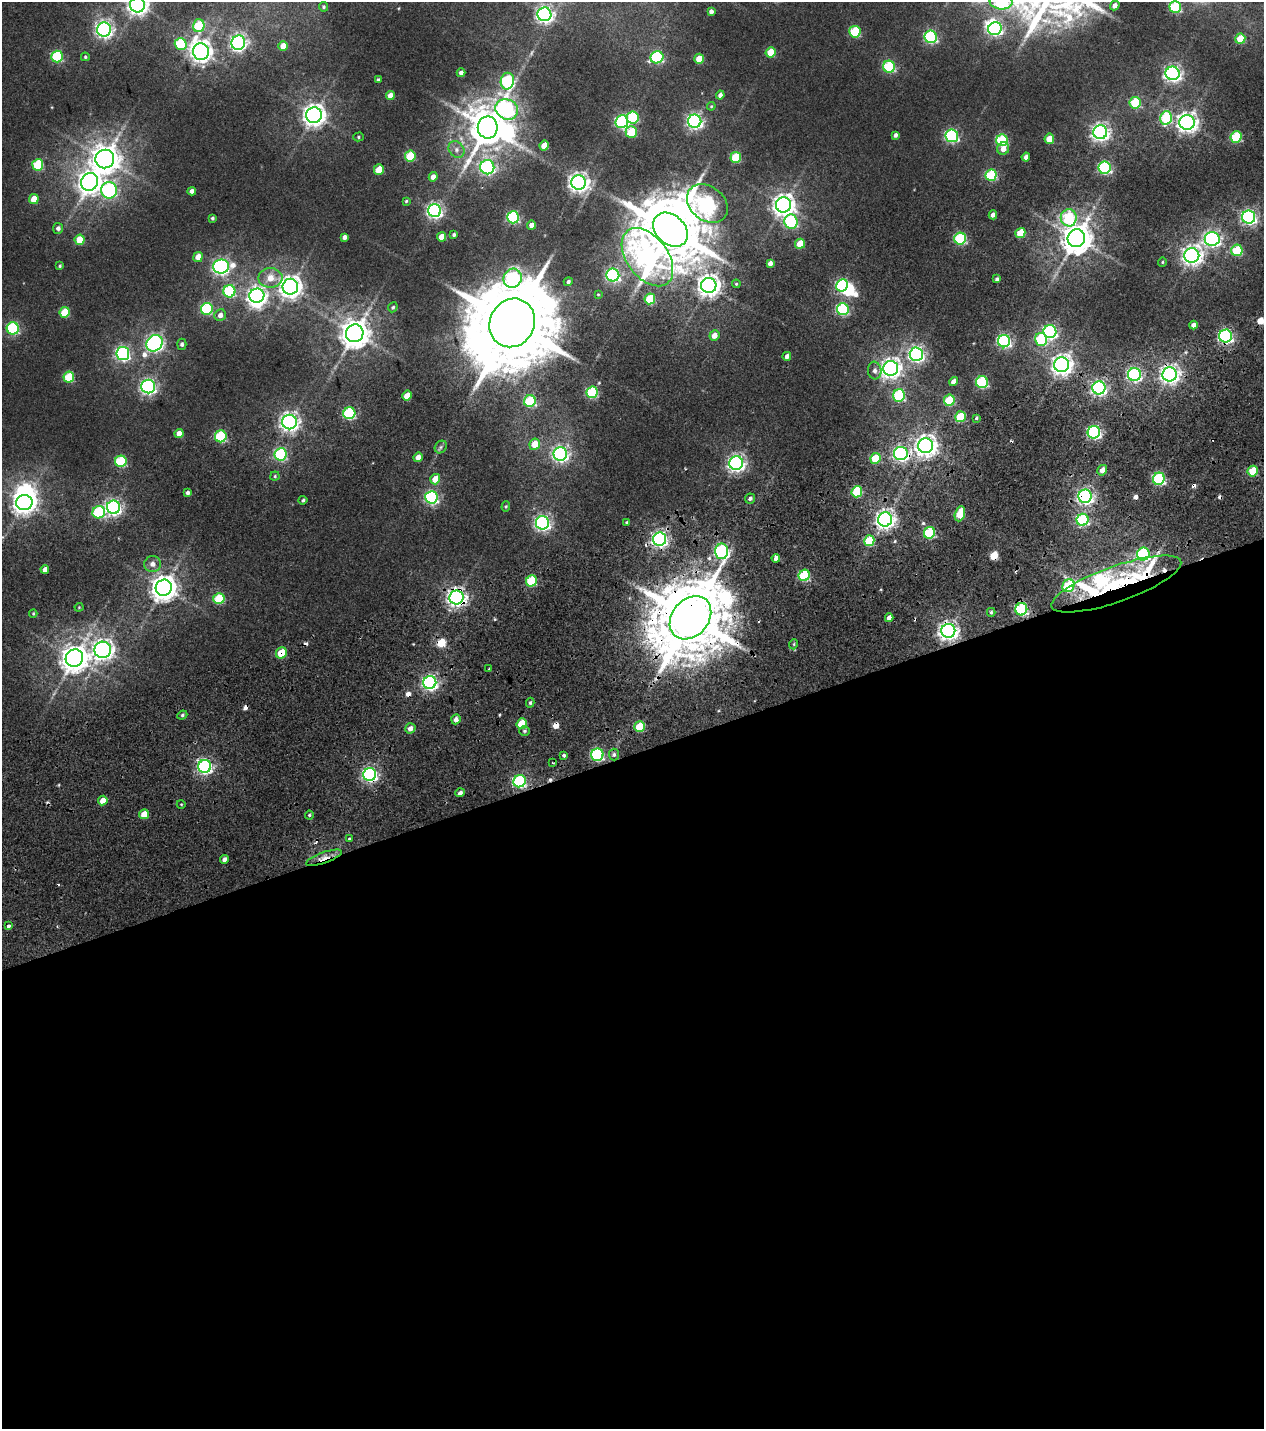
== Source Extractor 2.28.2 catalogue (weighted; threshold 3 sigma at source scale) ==
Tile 15 of 4 x 4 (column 3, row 4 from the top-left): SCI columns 2826-4087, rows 236-1662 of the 5576 x 6577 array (HDU 1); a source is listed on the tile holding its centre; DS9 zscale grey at full resolution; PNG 1266 x 1431 px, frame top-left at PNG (2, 2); each listed source drawn as its Kron ellipse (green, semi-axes under 4 px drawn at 4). Shown black and unused: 47% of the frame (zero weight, under 2 of 5 exposures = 17% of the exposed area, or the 3 px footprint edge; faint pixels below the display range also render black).
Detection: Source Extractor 2.28.2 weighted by HDU 2 'WHT'; one run over the whole footprint, this tile lists its part. Background 0.0109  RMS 0.0057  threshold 0.0257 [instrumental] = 3 sigma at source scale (4.5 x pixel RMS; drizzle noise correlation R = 1.50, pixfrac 1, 0.0396/0.0396 arcsec/px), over >= 5 px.
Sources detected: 259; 2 too faint to see at this stretch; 5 inside a brighter object's white glare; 19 cosmic-ray / hot-pixel residue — neither listed nor drawn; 3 inside a brighter listed object's ellipse — not listed separately; the other 230 listed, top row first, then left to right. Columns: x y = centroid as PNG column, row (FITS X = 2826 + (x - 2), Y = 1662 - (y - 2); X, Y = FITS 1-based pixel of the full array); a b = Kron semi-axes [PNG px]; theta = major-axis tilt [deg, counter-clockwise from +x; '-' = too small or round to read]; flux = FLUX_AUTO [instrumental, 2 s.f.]
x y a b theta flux
1001 2 11 7 -5 90
138 5 7 7 - 330
1115 5 5 4 - 2.9
324 7 4 4 - 0.8
1175 7 6 5 - 48
711 11 4 4 - 2.1
544 14 7 7 - 210
199 26 6 6 - 30
104 29 7 7 - 200
995 29 7 6 - 110
855 32 6 5 - 38
931 37 6 6 - 83
1240 39 5 5 - 17
238 43 7 6 - 200
181 44 6 6 - 42
283 46 5 4 - 8
201 52 8 8 - 370
771 52 5 5 - 15
57 57 6 5 - 49
85 57 4 4 - 0.68
657 57 6 6 - 56
699 59 5 4 - 10
889 67 6 6 - 58
461 73 4 4 - 2.4
1173 73 7 6 - 220
378 80 3 3 - 0.72
507 81 8 7 - 70
720 95 4 4 - 2.3
390 96 4 4 - 5.2
1135 103 6 5 - 32
711 106 4 4 - 0.57
507 109 11 10 - 120
314 115 8 7 - 450
633 117 6 6 - 40
1166 118 7 6 - 41
695 121 6 6 - 170
622 122 6 6 - 84
1187 122 7 7 - 360
488 127 11 10 - 1800
631 132 6 5 - 22
1100 132 7 7 - 250
895 135 4 4 - 1.7
952 136 6 6 - 98
358 137 5 4 - 0.78
1236 137 6 5 - 37
1049 139 5 5 - 10
1002 140 6 6 - 50
544 146 5 4 - 9.8
1003 149 6 6 - 4.9
456 150 9 7 -49 2.3
410 156 5 5 - 27
736 157 5 5 - 25
1026 157 4 4 - 2.6
105 159 9 9 - 850
38 165 5 5 - 33
487 167 7 7 - 110
1105 168 6 6 - 74
379 169 5 5 - 12
991 175 6 5 - 46
433 177 4 4 - 4
90 182 9 8 - 420
578 182 7 7 - 320
109 190 8 8 - 100
192 191 4 4 - 2.4
34 199 5 5 - 10
406 201 4 3 - 0.67
707 203 22 17 -39 140
783 205 7 7 - 420
434 211 6 6 - 170
993 215 4 4 - 2.9
513 217 6 6 - 70
1249 217 6 6 - 160
212 218 3 3 - 1
1069 218 8 8 - 37
791 222 7 6 - 60
532 225 4 4 - 4.4
58 228 5 5 - 1.9
670 230 19 14 -44 5100
1020 233 5 5 - 18
454 235 4 3 - 1.1
344 237 4 4 - 2.3
442 237 5 4 - 7.4
1076 238 9 8 - 1100
960 239 6 6 - 51
1212 239 7 7 - 180
80 240 5 5 - 13
800 244 5 5 - 13
1237 250 6 5 - 28
1192 255 7 7 - 340
198 257 5 4 - 5.8
647 257 33 20 -53 150
1162 262 4 4 - 0.65
770 263 4 4 - 2.6
60 266 4 3 - 0.67
221 266 8 7 - 170
613 275 6 6 - 110
270 278 12 9 0 8.4
513 278 10 9 - 79
997 279 4 3 - 1.3
568 282 4 4 - 1.5
736 284 4 4 - 0.61
842 285 6 5 - 65
709 286 7 7 - 430
290 287 8 8 - 440
229 291 6 6 - 58
598 294 4 3 - 0.51
257 296 7 7 - 280
650 299 5 5 - 24
393 307 5 4 - 0.96
207 309 6 6 - 54
843 309 6 6 - 61
65 312 5 5 - 21
220 315 6 5 - 3
512 323 25 22 62 9200
1193 325 4 4 - 2.9
13 328 6 6 - 72
1050 332 6 6 - 120
355 333 9 8 - 910
714 335 5 5 - 5.1
1226 336 6 6 - 130
1041 339 6 6 - 41
1004 341 6 6 - 110
154 343 9 7 46 180
182 344 5 4 - 1.4
123 354 6 6 - 130
916 354 7 6 - 180
787 356 4 4 - 2.5
1062 365 7 7 - 370
891 368 7 7 - 360
875 370 9 7 -81 2.4
1134 374 6 6 - 130
1170 374 7 7 - 310
69 377 5 5 - 26
954 382 4 4 - 4.8
982 382 6 6 - 62
148 386 7 7 - 160
1099 388 6 6 - 150
592 392 6 5 - 52
899 395 6 6 - 52
407 396 5 4 - 8.4
949 400 6 5 - 26
530 401 6 5 - 38
349 413 6 6 - 64
960 417 5 5 - 26
976 418 4 3 - 0.73
289 422 7 7 - 280
1094 432 6 6 - 120
179 433 5 4 - 5.7
221 436 6 5 - 51
535 444 6 5 - 9.5
926 446 7 7 - 420
441 447 7 5 48 1.2
901 453 7 6 - 160
281 454 6 6 - 69
560 454 7 6 - 180
418 457 5 4 - 4.4
875 458 5 5 - 20
121 461 6 5 - 42
736 463 7 6 - 210
1102 470 5 4 - 3.3
1253 471 5 5 - 17
275 476 4 4 - 0.71
435 479 5 5 - 8.3
1159 479 6 6 - 79
857 492 6 5 - 31
188 493 4 4 - 1.5
1085 496 6 6 - 180
431 497 6 6 - 110
750 498 5 5 - 1.4
303 500 4 3 - 0.96
24 502 8 7 - 430
506 506 5 4 - 0.73
113 507 6 6 - 190
99 512 6 6 - 53
960 514 8 5 72 16
885 519 7 7 - 310
1083 520 6 6 - 60
627 522 3 3 - 0.72
542 523 7 6 - 170
929 533 6 5 - 48
660 539 6 6 - 200
869 541 5 5 - 27
722 551 8 6 89 120
1143 554 6 6 - 71
776 558 4 4 - 2.8
153 564 8 8 - 3.3
45 569 4 4 - 3
804 575 6 5 - 42
532 581 6 5 - 34
1116 584 68 18 20 61
1068 586 7 5 58 39
164 588 8 8 - 630
457 597 7 7 - 280
219 599 6 5 - 32
79 607 4 4 - 0.52
1021 609 6 6 - 69
991 612 4 4 - 0.8
33 613 4 3 - 0.59
690 618 24 18 49 6100
889 618 4 4 - 3.4
948 631 7 7 - 320
794 644 5 3 - 0.64
103 650 8 8 - 340
281 653 6 5 - 13
74 658 9 8 - 720
489 669 3 3 - 0.47
430 682 6 6 - 180
530 703 5 4 - 0.94
182 715 5 4 - 1
456 719 5 4 - 2.8
522 723 5 5 - 16
640 726 5 5 - 27
410 728 5 5 - 3.1
524 731 5 5 - 0.99
564 755 3 3 - 1.8
597 755 6 6 - 84
614 755 6 5 - 1.3
552 763 3 2 - 0.52
205 766 6 6 - 150
370 774 6 6 - 160
519 781 6 6 - 77
460 793 4 4 - 2.2
103 800 5 4 - 6.1
181 804 4 3 - 0.46
144 814 5 4 - 7.6
309 815 4 4 - 0.81
349 838 3 3 - 1.1
324 858 19 5 19 4.8
224 859 4 3 - 2
9 926 3 3 - 2.1
Overlapping masked pixels (flux is a lower limit): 13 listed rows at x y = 1226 336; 1170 374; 901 453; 857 492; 1085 496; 1116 584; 457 597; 690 618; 948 631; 281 653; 597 755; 370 774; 324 858
Isophote crosses this tile's border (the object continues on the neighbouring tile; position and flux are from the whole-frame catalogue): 3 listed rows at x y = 1001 2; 138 5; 1175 7